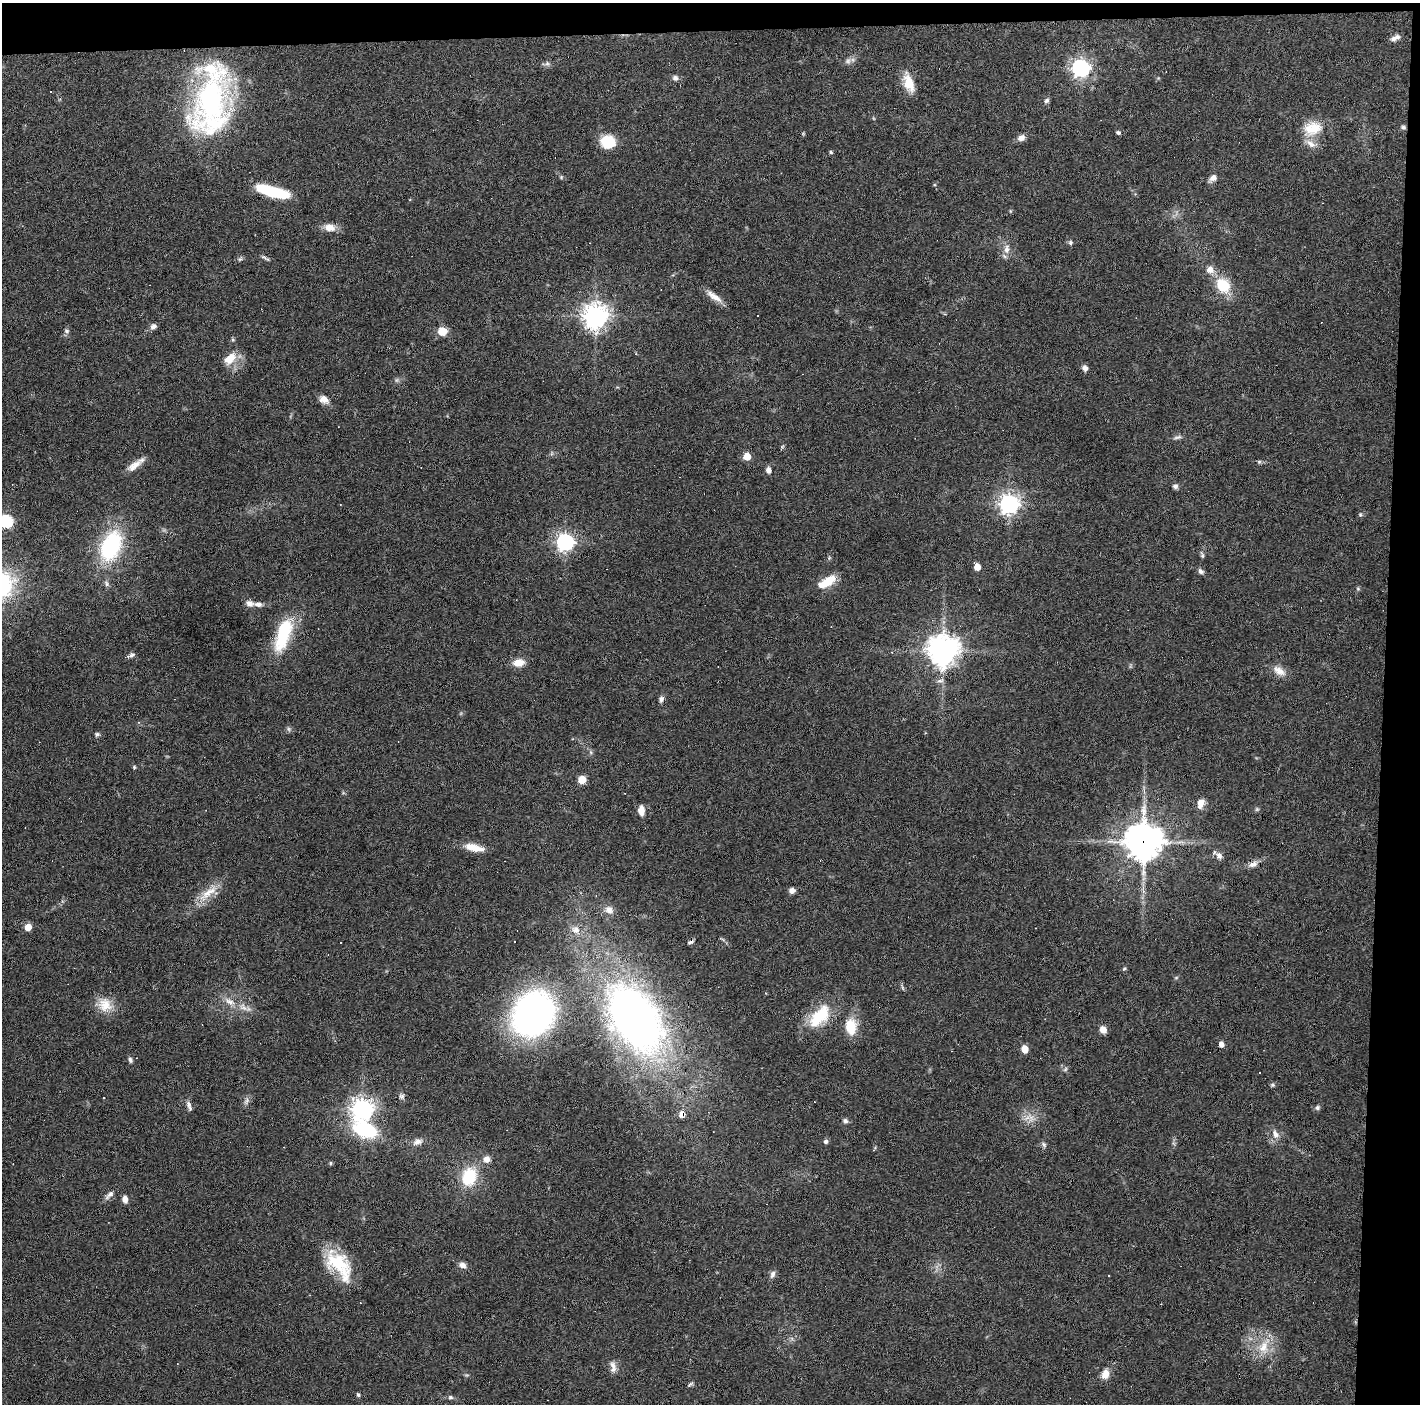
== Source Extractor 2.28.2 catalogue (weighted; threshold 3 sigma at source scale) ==
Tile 3 of 3 x 3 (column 3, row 1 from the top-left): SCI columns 2837-4254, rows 2840-4241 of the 4254 x 4279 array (HDU 1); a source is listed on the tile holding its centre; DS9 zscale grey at full resolution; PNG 1422 x 1406 px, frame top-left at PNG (2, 3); no overlay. Shown black and unused: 5% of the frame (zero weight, under 3 of 6 exposures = <1% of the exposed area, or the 3 px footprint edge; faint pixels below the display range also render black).
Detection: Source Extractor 2.28.2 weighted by HDU 2 'WHT'; one run over the whole footprint, this tile lists its part. Background 0.0399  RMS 0.004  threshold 0.0164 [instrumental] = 3 sigma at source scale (4.09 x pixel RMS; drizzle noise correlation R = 1.36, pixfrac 0.8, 0.05/0.05 arcsec/px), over >= 5 px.
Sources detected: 142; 3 too faint to see at this stretch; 13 cosmic-ray / hot-pixel residue — not listed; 5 inside a brighter listed object's ellipse — not listed separately; the other 121 listed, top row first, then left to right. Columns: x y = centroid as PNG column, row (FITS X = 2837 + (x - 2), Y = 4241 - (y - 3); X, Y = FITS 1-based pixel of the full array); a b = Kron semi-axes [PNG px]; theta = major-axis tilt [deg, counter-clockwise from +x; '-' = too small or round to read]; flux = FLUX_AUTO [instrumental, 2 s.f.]
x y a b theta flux
1393 39 9 7 -3 1.4
547 64 7 6 - 0.91
1081 68 7 7 - 160
675 78 8 7 - 1.2
909 83 23 11 -72 6.9
50 91 3 3 - 1.1
211 100 74 35 81 95
1046 101 8 6 45 0.87
1403 127 6 5 - 0.79
1312 128 26 18 14 9.5
1118 132 5 4 - 0.87
803 134 6 4 19 0.38
1021 138 9 7 23 2
608 142 15 13 -13 11
830 152 4 3 - 0.66
561 177 5 4 - 0.43
1213 178 11 7 38 2
273 192 34 10 -16 19
410 200 3 3 - 0.37
330 227 15 10 -9 3.5
1070 243 6 5 - 0.84
1007 249 14 8 77 2.5
265 258 13 3 -31 0.8
240 259 7 4 44 0.63
1210 270 11 9 -33 2.7
1223 285 15 12 -52 12
714 296 24 7 -35 3.5
595 316 8 8 - 380
153 326 7 6 - 1.5
67 331 8 7 - 0.98
442 331 8 8 - 5.1
229 360 15 12 3 4.8
1085 368 8 7 - 1.4
324 399 11 8 -25 2.8
1178 437 13 4 15 1.1
747 456 5 5 - 7.3
1259 462 6 5 - 0.56
134 466 21 8 37 3.7
768 470 6 5 - 2
1175 486 7 6 - 1.1
1009 504 7 7 - 220
1360 515 6 5 - 0.53
6 521 6 6 - 50
565 542 7 7 - 150
111 546 40 24 69 32
1202 556 7 5 -84 0.67
977 567 5 4 - 5.1
1201 571 8 6 -45 1.1
827 582 22 9 32 8
107 584 9 5 -62 1
1358 589 5 4 - 0.46
250 603 11 8 -14 1.8
283 634 40 15 71 22
943 651 10 9 - 620
131 655 9 6 20 1.1
519 663 15 10 7 3.9
1279 671 19 10 -32 3.7
661 699 8 6 83 1.1
97 734 7 5 -3 0.72
134 767 5 4 - 0.41
582 780 5 5 - 11
1201 803 13 9 77 3
1257 809 6 4 44 0.55
641 810 11 6 -88 3.1
1143 842 12 11 - 840
474 848 24 8 -12 5.3
1219 856 10 8 -52 1.8
1253 864 14 7 28 2.2
792 890 6 5 - 2.1
208 893 36 10 39 7.1
609 910 13 11 -36 2.8
28 927 5 5 - 6.1
576 930 12 12 - 3.5
722 939 11 3 -31 0.61
514 941 3 2 - 0.44
341 943 3 3 - 0.45
1124 969 5 5 - 0.48
1176 978 6 4 19 0.44
902 988 8 3 -71 0.57
230 1002 19 8 -27 3.6
105 1005 21 18 -43 6.6
533 1014 36 30 51 140
819 1016 35 18 47 15
636 1019 61 36 -57 250
851 1027 18 13 -87 8.7
1103 1030 8 6 -48 2.5
1221 1044 5 4 - 2.3
1025 1049 5 5 - 7.2
130 1060 7 5 -72 0.83
1065 1069 7 5 47 0.76
1260 1073 3 3 - 0.41
1272 1085 7 5 14 0.62
402 1096 7 7 - 0.99
104 1098 3 2 - 0.39
246 1101 11 6 55 1.3
189 1106 14 5 -70 1.5
1317 1108 6 6 - 0.89
362 1109 8 7 - 270
682 1114 7 6 - 2.4
1031 1118 10 7 89 2.4
845 1121 7 6 - 0.92
365 1130 31 19 -34 26
1275 1134 12 8 -68 2.4
826 1141 5 5 - 1.1
417 1142 13 8 21 2.2
1044 1145 8 6 -58 0.93
874 1149 8 2 59 0.37
486 1159 9 9 - 2.4
330 1163 4 4 - 0.64
469 1177 19 14 72 16
109 1195 15 6 42 1.8
125 1199 8 6 -78 2.1
339 1265 40 20 -53 19
462 1265 9 7 -22 1.8
772 1274 11 6 69 1.4
1264 1347 21 15 77 8
613 1366 13 8 -70 2.3
1105 1374 14 10 74 3.2
690 1384 9 4 33 0.64
358 1395 5 4 - 0.66
450 1397 7 6 - 0.79
Overlapping masked pixels (flux is a lower limit): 3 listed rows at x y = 1143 842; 636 1019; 682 1114
Isophote crosses this tile's border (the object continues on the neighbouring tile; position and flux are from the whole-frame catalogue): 1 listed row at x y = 6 521